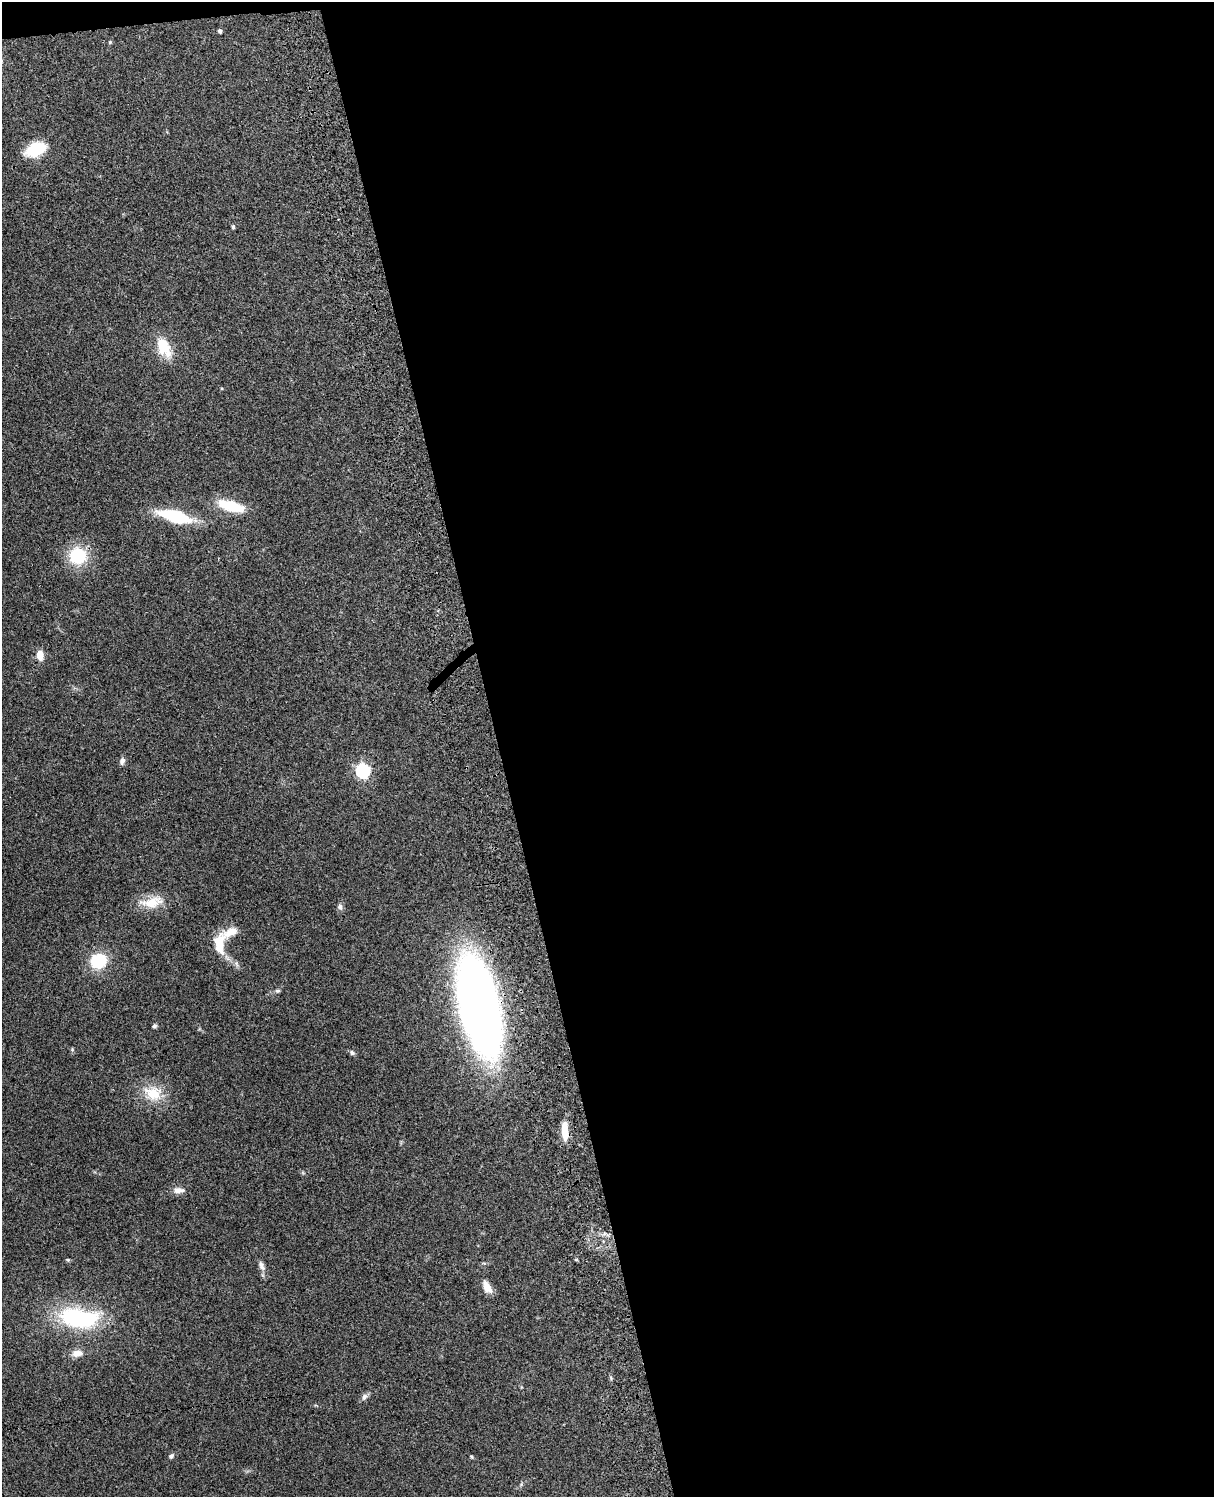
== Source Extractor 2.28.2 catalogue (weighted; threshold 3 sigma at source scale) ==
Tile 4 of 4 x 3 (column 4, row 1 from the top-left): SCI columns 3755-4966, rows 3155-4649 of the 5087 x 4927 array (HDU 1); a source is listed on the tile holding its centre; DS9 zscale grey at full resolution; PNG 1216 x 1499 px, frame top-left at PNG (2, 2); no overlay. Shown black and unused: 60% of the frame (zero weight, under 3 of 4 exposures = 6% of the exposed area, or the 3 px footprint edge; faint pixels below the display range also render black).
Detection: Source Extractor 2.28.2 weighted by HDU 2 'WHT'; one run over the whole footprint, this tile lists its part. Background 0.233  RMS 0.0086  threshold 0.0387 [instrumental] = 3 sigma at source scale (4.5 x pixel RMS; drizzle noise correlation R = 1.50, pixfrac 1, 0.05/0.05 arcsec/px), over >= 5 px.
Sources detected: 32; all 32 listed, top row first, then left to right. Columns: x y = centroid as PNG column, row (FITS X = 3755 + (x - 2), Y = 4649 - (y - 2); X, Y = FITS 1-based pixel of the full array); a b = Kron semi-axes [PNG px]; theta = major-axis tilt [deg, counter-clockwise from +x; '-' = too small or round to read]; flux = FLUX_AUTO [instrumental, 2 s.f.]
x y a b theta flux
220 31 4 4 - 2
110 42 5 5 - 0.9
36 149 22 13 23 32
233 227 5 4 - 1.5
163 347 26 14 -65 22
231 506 32 11 -16 28
176 516 26 9 -15 63
78 556 16 15 - 41
40 655 13 9 -86 6.6
122 761 9 6 72 2.8
363 771 6 6 - 150
152 902 32 13 9 18
340 906 8 7 - 2.4
231 932 21 10 26 11
219 945 27 11 87 19
98 961 13 12 - 40
277 991 7 4 6 1.5
479 1007 77 28 -77 770
154 1026 6 5 - 1.5
352 1053 7 6 - 1.9
153 1093 26 20 -11 23
565 1131 24 8 -88 14
179 1190 16 8 2 5.2
576 1259 5 3 - 0.84
68 1260 5 5 - 1
261 1266 12 7 -65 3.9
487 1287 16 8 -59 7.6
78 1318 45 21 -7 91
77 1353 15 9 4 6.8
364 1397 10 7 51 2.9
171 1456 6 5 - 2.1
471 1457 4 4 - 1.1
Overlapping masked pixels (flux is a lower limit): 1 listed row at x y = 479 1007